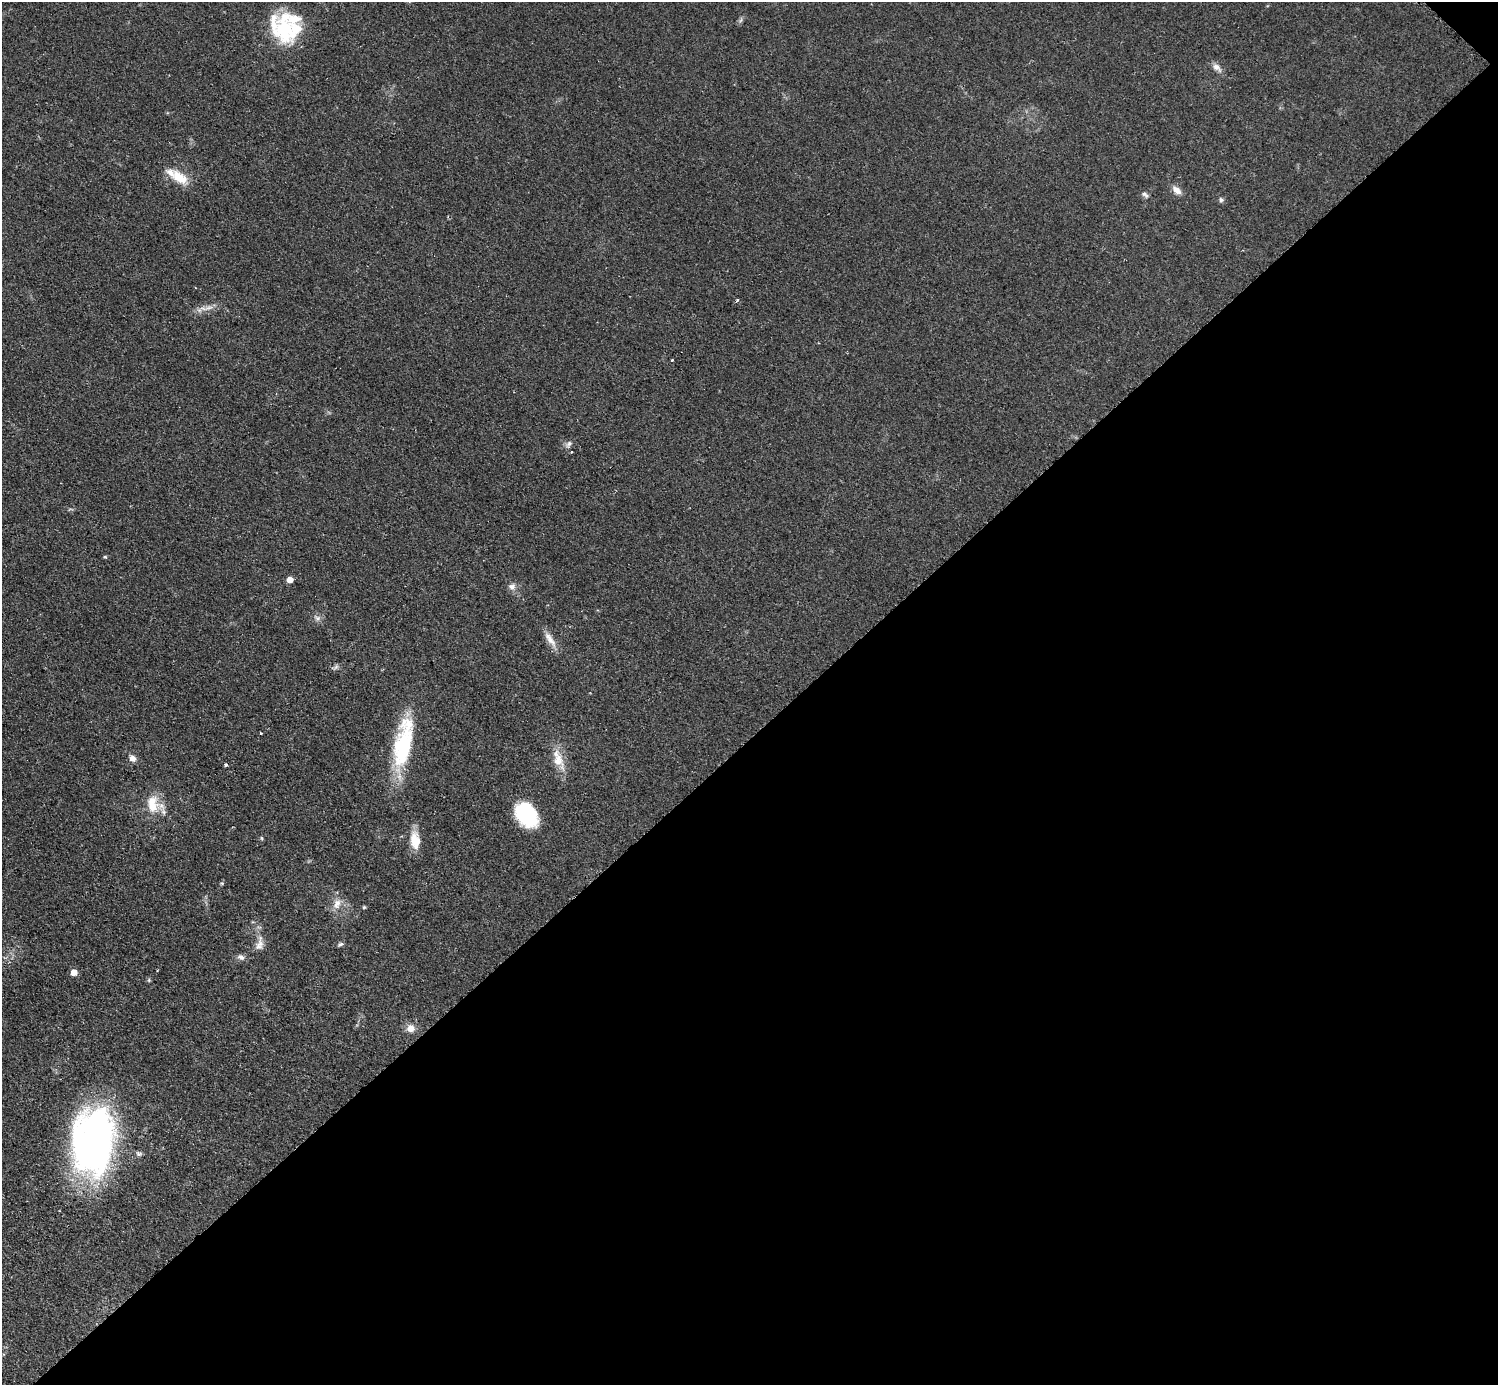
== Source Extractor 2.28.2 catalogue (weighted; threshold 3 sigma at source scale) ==
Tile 12 of 4 x 4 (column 4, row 3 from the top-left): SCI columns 4496-5991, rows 1690-3072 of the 5993 x 5993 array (HDU 1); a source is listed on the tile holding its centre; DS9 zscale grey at full resolution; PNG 1500 x 1387 px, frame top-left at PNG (2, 2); no overlay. Shown black and unused: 47% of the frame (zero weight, under 2 of 3 exposures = <1% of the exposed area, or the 3 px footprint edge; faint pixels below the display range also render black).
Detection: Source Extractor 2.28.2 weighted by HDU 2 'WHT'; one run over the whole footprint, this tile lists its part. Background 0.0508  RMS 0.0077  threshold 0.0346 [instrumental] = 3 sigma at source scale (4.5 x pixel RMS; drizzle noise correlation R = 1.50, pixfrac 1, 0.05/0.05 arcsec/px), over >= 5 px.
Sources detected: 41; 5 inside a brighter listed object's ellipse — not listed separately; the other 36 listed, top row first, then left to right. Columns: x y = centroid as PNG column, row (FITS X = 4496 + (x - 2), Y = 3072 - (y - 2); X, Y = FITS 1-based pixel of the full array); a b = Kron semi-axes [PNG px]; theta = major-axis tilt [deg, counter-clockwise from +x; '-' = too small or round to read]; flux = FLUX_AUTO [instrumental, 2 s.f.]
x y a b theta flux
741 20 7 4 70 1.6
284 29 38 24 -82 47
1217 67 15 8 -42 4.4
179 177 26 13 -35 16
1177 190 14 8 -42 5.2
1145 195 11 5 -36 2.3
1221 200 7 6 - 1.8
737 300 3 3 - 2.3
209 308 14 6 17 5.2
672 360 3 3 - 1.3
569 444 11 6 45 2.9
571 452 3 3 - 1.2
105 557 5 4 - 0.91
290 580 5 4 - 9.3
512 587 10 9 - 4
317 618 11 7 -27 3.3
550 639 27 8 -56 8
261 733 3 3 - 1.6
403 744 64 20 79 71
132 758 9 7 -32 4.8
558 760 22 15 -83 15
226 765 3 3 - 2.2
153 804 26 16 -82 19
526 814 27 19 -53 51
262 838 6 4 -87 0.88
415 840 23 12 -84 14
222 883 5 4 - 1
337 904 15 10 70 7.7
364 907 4 4 - 0.99
259 944 23 10 80 7.4
340 944 7 5 27 1.7
241 957 11 7 -22 3.2
74 972 5 5 - 10
149 980 6 5 - 1.1
411 1028 9 8 - 7
94 1141 65 39 84 340